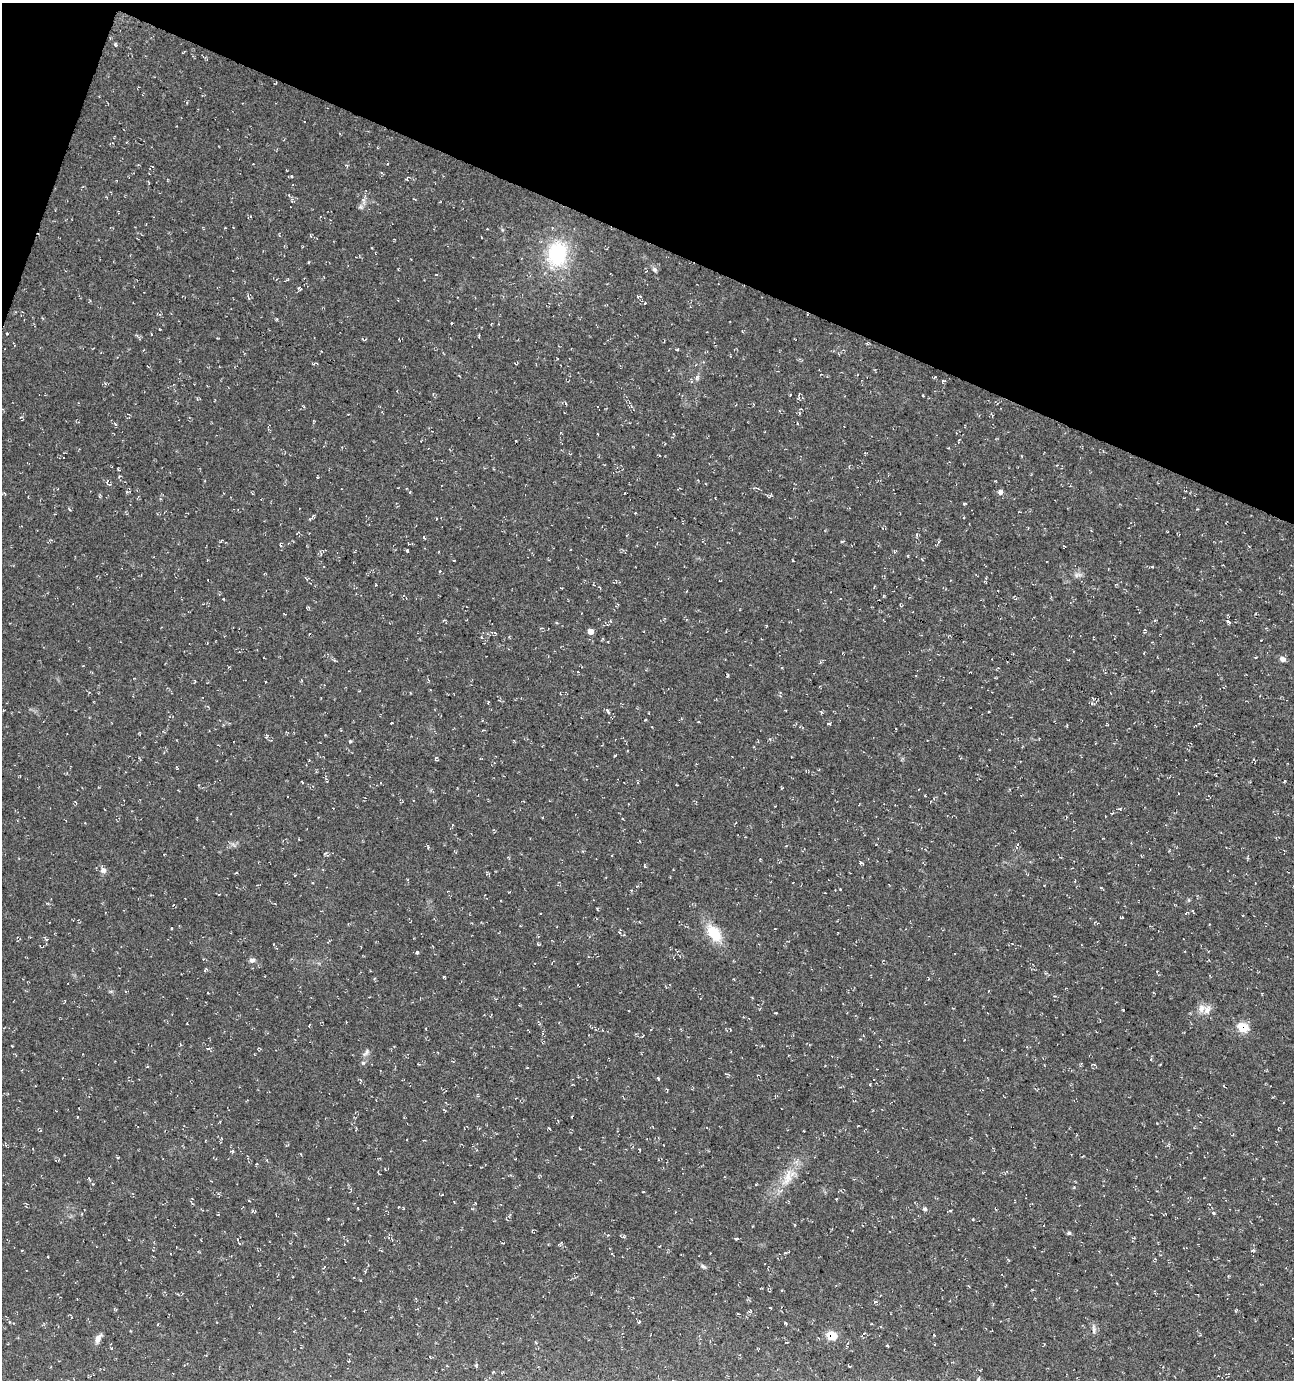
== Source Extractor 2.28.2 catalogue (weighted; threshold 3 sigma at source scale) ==
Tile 2 of 4 x 4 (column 2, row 1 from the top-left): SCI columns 1507-2798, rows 4142-5519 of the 5661 x 5522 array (HDU 1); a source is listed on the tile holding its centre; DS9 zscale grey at full resolution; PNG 1296 x 1382 px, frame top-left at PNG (2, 3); no overlay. Shown black and unused: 19% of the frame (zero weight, under 3 of 4 exposures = <1% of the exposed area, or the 3 px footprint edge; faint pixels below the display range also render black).
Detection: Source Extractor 2.28.2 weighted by HDU 2 'WHT'; one run over the whole footprint, this tile lists its part. Background 0.0177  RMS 0.0061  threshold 0.0274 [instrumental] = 3 sigma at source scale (4.5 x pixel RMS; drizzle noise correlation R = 1.50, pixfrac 1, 0.0396/0.0396 arcsec/px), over >= 5 px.
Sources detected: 180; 10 cosmic-ray / hot-pixel residue — not listed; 2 inside a brighter listed object's ellipse — not listed separately; the other 168 listed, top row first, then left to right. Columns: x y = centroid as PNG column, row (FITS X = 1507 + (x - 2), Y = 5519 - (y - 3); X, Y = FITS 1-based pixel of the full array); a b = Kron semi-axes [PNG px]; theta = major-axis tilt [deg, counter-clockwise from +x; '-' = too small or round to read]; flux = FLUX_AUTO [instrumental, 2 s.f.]
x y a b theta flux
115 44 6 4 -83 0.72
184 52 5 2 - 0.49
346 165 5 3 - 0.57
381 173 5 3 - 0.57
292 177 3 3 - 0.56
406 179 5 3 - 0.82
363 200 11 5 -68 2.4
360 207 7 6 - 1.4
481 237 3 2 - 0.34
557 254 28 21 79 44
654 269 7 6 - 1.5
398 270 4 2 - 0.43
299 289 6 4 -29 0.99
639 296 7 4 -3 0.87
645 303 3 2 - 0.39
451 323 3 2 - 0.6
7 333 2 2 - 0.47
678 349 3 3 - 0.83
839 354 4 3 - 0.45
703 362 4 4 - 0.56
315 363 6 2 8 0.83
459 375 3 2 - 0.44
697 377 8 6 70 1.4
935 377 5 3 - 0.56
943 381 5 4 - 0.75
923 395 3 2 - 0.67
799 396 9 3 83 0.95
566 404 5 3 - 0.57
631 406 7 4 -72 0.93
799 413 5 4 - 0.83
115 424 5 3 - 0.59
598 434 3 2 - 0.44
865 453 4 3 - 0.65
659 455 4 2 - 0.43
1021 455 4 2 - 0.45
1057 465 3 3 - 0.37
119 469 5 3 - 0.54
119 476 4 3 - 0.84
317 477 3 2 - 0.42
107 483 6 4 -67 1.1
126 492 5 3 - 0.78
1000 492 7 6 - 1.8
28 497 2 2 - 0.45
964 504 5 3 - 0.64
635 513 3 2 - 0.44
314 516 5 3 - 0.52
436 519 3 2 - 0.52
424 538 5 3 - 0.55
938 542 5 3 - 0.8
280 545 7 4 -66 0.98
1064 547 3 3 - 0.47
407 551 4 3 - 0.66
1152 566 3 3 - 0.57
440 571 4 4 - 0.62
1077 575 12 6 7 2.1
985 582 4 2 - 0.53
874 587 4 2 - 0.52
617 604 4 3 - 0.59
1228 622 6 4 -44 1.2
1145 630 5 3 - 0.63
590 631 5 5 - 4
495 633 5 3 - 0.59
1256 657 4 2 - 0.46
1282 659 7 6 - 2.7
819 686 3 2 - 0.47
1092 704 7 3 -10 0.88
608 711 9 4 -58 1.4
645 719 4 2 - 0.51
698 721 4 2 - 0.45
392 723 3 2 - 0.41
829 723 6 4 15 0.81
266 736 8 3 -89 0.9
350 741 4 4 - 0.74
515 742 4 3 - 0.53
615 755 3 2 - 0.63
436 759 5 4 - 0.77
309 760 3 3 - 0.47
176 767 4 3 - 0.52
327 781 4 3 - 0.59
302 783 3 3 - 0.49
781 788 5 3 - 0.53
1112 813 4 3 - 0.62
543 817 3 2 - 0.44
735 823 4 3 - 0.41
452 825 4 3 - 0.49
428 846 6 3 -73 0.63
860 863 5 4 - 0.83
645 866 5 3 - 0.62
103 870 8 7 - 2.5
236 873 4 3 - 0.52
295 875 3 2 - 0.51
1101 888 5 3 - 0.54
840 889 3 2 - 0.4
509 892 2 2 - 0.45
1121 917 3 2 - 0.6
171 928 3 2 - 0.38
619 932 4 4 - 0.91
714 933 21 12 -53 17
329 941 5 2 - 0.6
274 944 4 2 - 0.38
417 952 4 4 - 0.88
252 960 8 6 7 1.8
444 977 3 2 - 0.56
1153 993 3 3 - 0.56
1201 1008 12 9 72 4.1
1123 1010 3 3 - 0.57
629 1011 3 2 - 0.41
987 1013 3 2 - 0.35
1243 1027 7 6 - 23
543 1033 5 3 - 0.7
863 1035 4 2 - 0.43
643 1036 4 2 - 0.45
860 1039 3 3 - 0.48
208 1048 5 3 - 0.73
366 1053 14 5 52 2.2
1151 1058 7 2 79 0.63
418 1064 3 2 - 0.42
658 1079 5 3 - 0.57
870 1085 3 3 - 0.67
1223 1085 4 3 - 0.49
667 1089 4 3 - 0.59
77 1117 3 2 - 0.34
653 1127 4 2 - 0.38
549 1128 4 2 - 0.59
287 1145 6 2 31 0.47
633 1146 4 4 - 0.72
639 1149 3 3 - 0.47
232 1151 5 3 - 0.87
118 1158 5 3 - 0.56
787 1178 27 11 71 12
89 1179 7 3 -55 0.82
643 1191 3 2 - 0.4
192 1203 7 2 -51 0.72
358 1208 3 2 - 0.4
925 1209 5 4 - 1.5
254 1211 7 3 1 0.77
950 1211 4 4 - 0.76
1213 1213 5 4 - 1.1
1044 1225 2 2 - 0.55
1069 1233 5 4 - 1.1
624 1237 6 4 17 0.94
737 1239 5 3 - 0.89
238 1240 3 2 - 0.47
559 1245 6 3 -21 0.66
22 1250 3 2 - 0.53
1253 1251 7 3 9 0.72
703 1266 9 4 -34 1.3
324 1267 5 3 - 0.52
360 1280 3 2 - 0.52
875 1302 5 3 - 0.67
770 1308 4 2 - 0.4
115 1309 5 3 - 0.67
1236 1310 5 3 - 0.66
750 1311 6 5 - 0.93
9 1322 4 4 - 0.75
639 1322 4 3 - 0.64
786 1324 4 3 - 0.65
1094 1329 13 4 -83 1.7
831 1335 7 6 - 16
934 1335 3 2 - 0.53
98 1338 12 6 63 3.5
787 1342 4 2 - 0.36
887 1345 4 3 - 0.6
476 1364 5 3 - 0.76
849 1366 4 2 - 0.62
493 1372 5 3 - 0.53
1218 1376 3 2 - 0.4
978 1379 6 4 61 0.91
Overlapping masked pixels (flux is a lower limit): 2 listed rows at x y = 1243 1027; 831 1335
Unlisted compact peaks at least as high as the median listed source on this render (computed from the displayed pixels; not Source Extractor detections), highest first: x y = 973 1219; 1074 1187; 538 944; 111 1348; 223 599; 1189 900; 822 712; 502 230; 756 1184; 842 541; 410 492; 69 509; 12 1046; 481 637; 325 853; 995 481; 206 969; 488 702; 308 262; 328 1219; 110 991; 372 248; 475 1203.